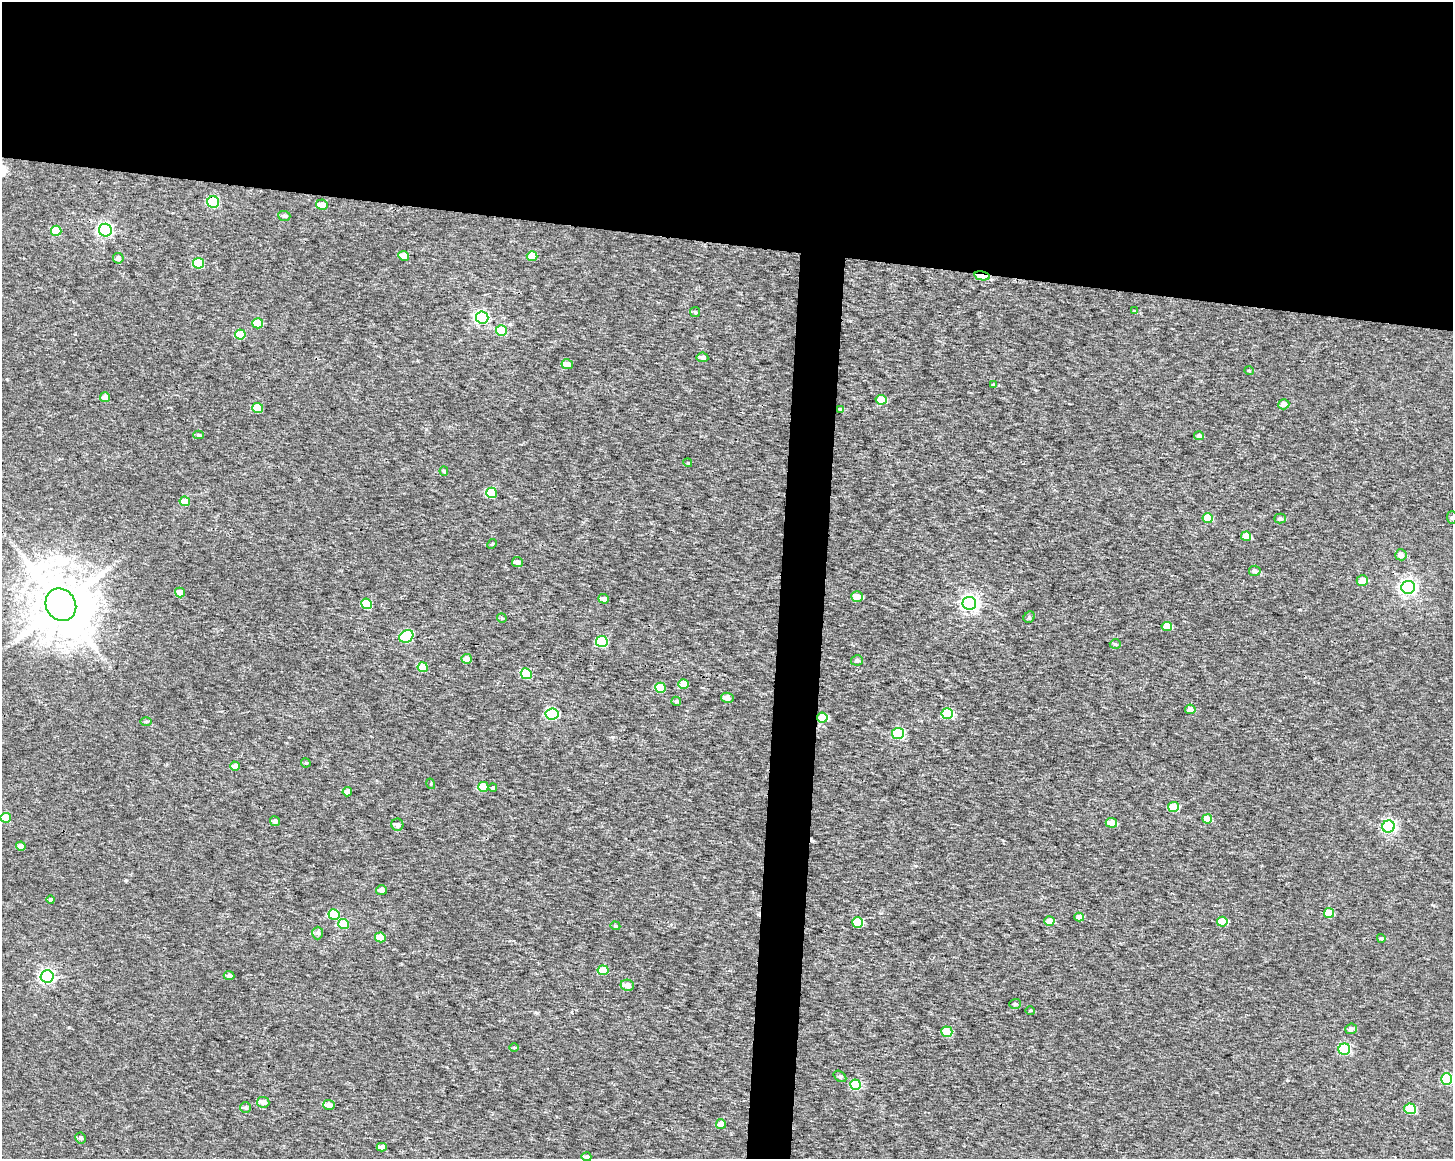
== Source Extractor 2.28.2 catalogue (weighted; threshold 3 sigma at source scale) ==
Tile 2 of 3 x 4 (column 2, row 1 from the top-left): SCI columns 1735-3185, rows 3477-4633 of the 4868 x 4642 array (HDU 1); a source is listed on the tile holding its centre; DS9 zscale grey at full resolution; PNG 1455 x 1161 px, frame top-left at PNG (2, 2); each listed source drawn as its Kron ellipse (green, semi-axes under 4 px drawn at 4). Shown black and unused: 23% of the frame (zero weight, under 3 of 4 exposures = <1% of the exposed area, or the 3 px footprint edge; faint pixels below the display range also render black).
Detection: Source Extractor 2.28.2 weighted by HDU 2 'WHT'; one run over the whole footprint, this tile lists its part. Background 9.45e-04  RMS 0.0025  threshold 0.0111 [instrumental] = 3 sigma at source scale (4.5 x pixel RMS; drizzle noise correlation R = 1.50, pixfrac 1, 0.0396/0.0396 arcsec/px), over >= 5 px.
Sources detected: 115; all 115 listed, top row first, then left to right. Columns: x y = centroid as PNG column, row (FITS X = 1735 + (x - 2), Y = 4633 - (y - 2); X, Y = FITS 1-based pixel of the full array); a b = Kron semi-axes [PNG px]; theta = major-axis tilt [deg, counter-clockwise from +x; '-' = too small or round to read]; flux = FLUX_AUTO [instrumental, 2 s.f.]
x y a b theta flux
213 202 6 6 - 21
322 205 6 5 - 2.3
284 216 6 5 - 0.42
105 230 6 6 - 46
56 231 5 5 - 7.4
404 256 5 5 - 2.7
532 256 5 5 - 5.1
118 258 5 5 - 0.89
199 263 5 5 - 10
982 276 8 4 -12 7.9
1134 311 3 3 - 0.24
695 312 5 5 - 0.37
482 317 6 6 - 40
258 323 5 5 - 6.2
501 331 5 5 - 7.5
240 334 5 5 - 6.7
702 357 6 5 - 0.97
567 364 6 5 - 2
1249 371 5 3 - 0.18
994 385 4 3 - 0.34
105 397 5 5 - 1.8
881 400 5 5 - 4.1
1284 404 6 5 - 1.1
258 408 5 5 - 7
840 409 3 3 - 0.21
198 435 5 4 - 0.4
1199 436 5 4 - 0.55
688 463 4 3 - 0.18
444 471 5 4 - 0.37
491 493 5 5 - 9.8
185 501 5 4 - 3.3
1452 517 6 5 - 0.49
1208 518 5 5 - 4.2
1280 519 5 5 - 0.66
1246 536 5 4 - 2.3
492 544 5 4 - 0.27
1401 555 6 5 - 1.4
517 562 5 5 - 0.96
1255 571 6 5 - 0.63
1362 581 5 5 - 2.7
1408 587 7 6 - 83
180 593 5 5 - 3.2
857 597 6 5 - 2.4
604 599 5 4 - 1
969 603 7 6 - 86
366 604 5 5 - 10
61 605 17 15 -58 1900
1029 617 6 5 - 0.4
502 618 5 5 - 0.31
1167 626 5 4 - 3.4
406 636 7 5 32 18
602 642 6 5 - 16
1115 644 6 5 - 0.37
467 659 5 5 - 1.9
857 660 6 5 - 0.72
423 667 5 5 - 6.5
526 674 5 5 - 10
683 684 5 5 - 3.4
661 688 5 5 - 5.9
727 698 6 5 - 1.3
676 701 5 4 - 0.42
1190 709 5 5 - 1.7
552 714 6 5 - 25
947 714 5 5 - 13
822 717 5 5 - 5.9
146 722 5 3 - 0.31
898 733 6 5 - 20
306 763 5 4 - 0.31
235 766 5 4 - 2
431 784 5 3 - 0.25
483 787 5 5 - 6.7
493 788 4 4 - 0.44
347 792 5 4 - 1.2
1173 807 5 5 - 7.4
6 818 5 5 - 5.9
1207 819 5 4 - 3
275 821 5 5 - 0.85
1111 823 5 4 - 3.4
397 825 6 6 - 0.95
1388 826 6 6 - 39
21 846 5 4 - 1.6
381 890 5 5 - 1.2
51 900 4 4 - 0.34
1329 913 5 5 - 3.6
334 915 6 5 - 11
1079 917 5 4 - 1.8
1049 921 5 4 - 2.6
858 922 5 5 - 10
1222 922 5 5 - 5.5
344 924 5 5 - 6.7
615 926 5 4 - 0.34
318 933 6 5 - 0.73
380 937 5 5 - 4.4
1381 938 4 4 - 0.43
603 970 5 5 - 5.4
47 976 6 6 - 48
229 976 5 4 - 0.81
627 985 7 5 -11 1.8
1015 1004 6 5 - 0.44
1030 1010 5 3 - 0.23
1351 1029 6 5 - 0.92
947 1032 5 5 - 5.6
514 1047 5 3 - 0.24
1344 1049 6 5 - 23
840 1076 7 5 -38 0.53
1447 1079 5 5 - 21
855 1085 5 5 - 12
263 1102 6 5 - 1.5
329 1105 6 5 - 1.6
245 1108 5 5 - 0.52
1410 1109 5 5 - 12
721 1124 5 5 - 2.3
80 1138 5 5 - 0.59
382 1147 5 4 - 1.6
586 1157 5 4 - 0.69
Overlapping masked pixels (flux is a lower limit): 3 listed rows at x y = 213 202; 982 276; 822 717
Isophote crosses this tile's border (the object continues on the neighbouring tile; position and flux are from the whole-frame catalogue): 2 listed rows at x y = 1452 517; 6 818
Unlisted compact peaks at least as high as the median listed source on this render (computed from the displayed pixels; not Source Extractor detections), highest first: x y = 126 880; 537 1013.